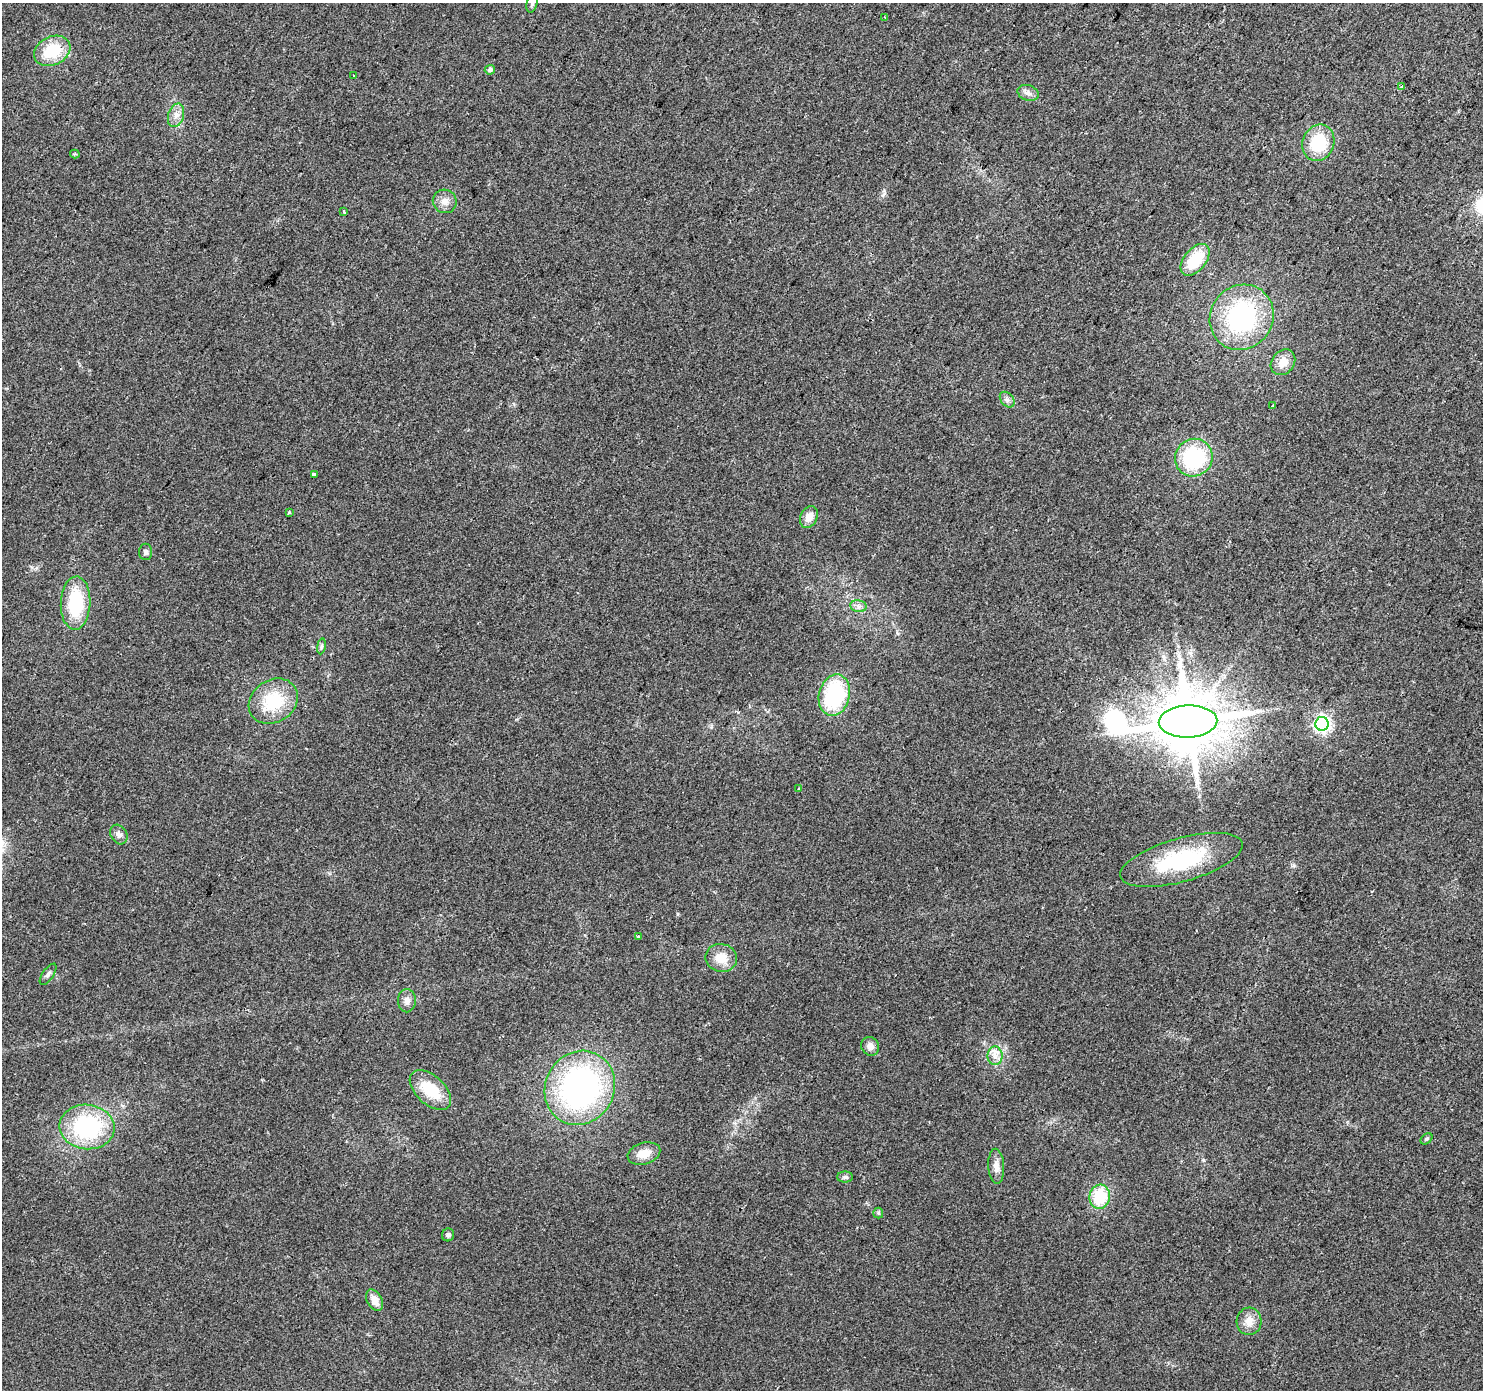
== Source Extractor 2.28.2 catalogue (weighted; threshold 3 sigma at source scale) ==
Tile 10 of 4 x 4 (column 2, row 3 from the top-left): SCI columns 1483-2963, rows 1572-2959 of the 5931 x 5985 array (HDU 1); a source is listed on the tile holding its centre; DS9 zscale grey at full resolution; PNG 1485 x 1392 px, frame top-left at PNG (2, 3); each listed source drawn as its Kron ellipse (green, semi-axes under 4 px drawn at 4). Shown black and unused: <1% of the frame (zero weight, under 2 of 3 exposures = <1% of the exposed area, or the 3 px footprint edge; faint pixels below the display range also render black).
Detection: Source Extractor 2.28.2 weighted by HDU 2 'WHT'; one run over the whole footprint, this tile lists its part. Background 0.0505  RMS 0.0082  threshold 0.0368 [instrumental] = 3 sigma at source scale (4.5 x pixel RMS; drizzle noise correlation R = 1.50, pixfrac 1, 0.0396/0.0396 arcsec/px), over >= 5 px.
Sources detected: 50; all 50 listed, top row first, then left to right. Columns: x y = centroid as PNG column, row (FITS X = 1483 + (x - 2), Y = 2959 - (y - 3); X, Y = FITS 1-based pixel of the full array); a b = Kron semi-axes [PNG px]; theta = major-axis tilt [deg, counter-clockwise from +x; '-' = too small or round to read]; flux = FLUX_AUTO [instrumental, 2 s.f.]
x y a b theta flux
532 3 9 5 76 2.1
885 17 3 3 - 1.2
52 51 19 14 26 31
490 70 5 5 - 2.7
354 76 3 2 - 0.66
1402 87 4 3 - 3.5
1028 93 11 7 -20 3.9
176 115 12 7 72 5.6
1318 143 19 15 68 37
75 154 5 4 - 1.2
445 201 12 11 - 6.9
344 211 3 3 - 7.3
1195 260 18 11 50 33
1242 317 34 31 54 110
1283 362 14 11 51 9.6
1007 400 9 6 -50 2.7
1273 406 4 3 - 5
1194 458 19 18 - 69
314 474 3 3 - 2.2
289 512 3 3 - 2.2
809 517 11 8 65 7.5
146 552 8 6 90 2.8
76 603 26 15 88 50
858 606 8 6 -13 2.8
321 646 8 4 81 1.6
834 695 21 15 75 76
273 701 26 21 34 40
1188 721 29 16 2 6200
1322 724 7 6 - 260
799 789 4 3 - 2.4
119 834 10 8 -60 3.9
1181 860 63 22 15 77
638 936 3 2 - 0.88
721 958 16 14 -9 13
48 974 12 5 56 2.3
407 1001 11 9 90 4.5
870 1046 9 8 - 5.2
995 1056 9 7 -89 5.3
580 1088 38 34 60 220
430 1090 25 14 -42 27
87 1127 27 22 -6 90
1426 1139 6 4 41 1.4
644 1153 17 10 17 11
996 1166 17 8 -87 6.3
845 1177 8 5 0 2.1
1100 1197 12 10 83 30
878 1213 5 5 - 1.1
448 1235 6 6 - 2
375 1300 11 7 -60 9.1
1249 1321 14 12 85 8.8
Overlapping masked pixels (flux is a lower limit): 1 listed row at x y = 1188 721
Isophote crosses this tile's border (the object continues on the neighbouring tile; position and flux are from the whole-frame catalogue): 1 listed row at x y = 532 3
Unlisted compact peaks at least as high as the median listed source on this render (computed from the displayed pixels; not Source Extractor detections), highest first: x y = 677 914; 883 195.